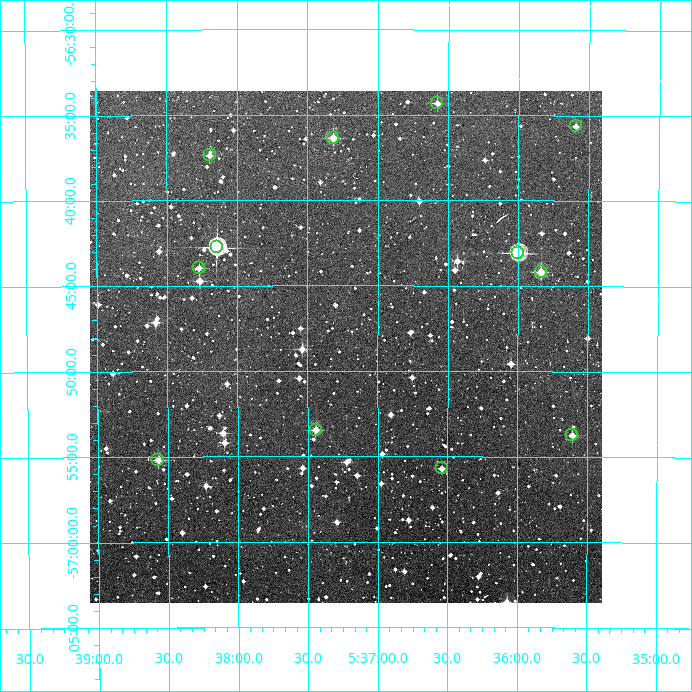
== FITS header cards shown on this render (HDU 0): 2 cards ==
NAXIS1  =                  512
NAXIS2  =                  512

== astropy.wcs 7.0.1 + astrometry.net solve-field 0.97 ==
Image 512 x 512 px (HDU 0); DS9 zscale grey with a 90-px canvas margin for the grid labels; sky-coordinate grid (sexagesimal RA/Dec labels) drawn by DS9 from the SOLVED WCS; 12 Tycho-2 reference stars matched to detected sources circled (green)
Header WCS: RA---TAN/DEC--TAN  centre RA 05:37:14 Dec -56:49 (84.31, -56.81 deg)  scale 3.52 arcsec/px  FOV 30.0' x 30.0'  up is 0 deg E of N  parity normal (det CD < 0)
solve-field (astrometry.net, Tycho-2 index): VERIFIED the header's WCS against the Tycho-2 star catalogue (verified at 2 index scales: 8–12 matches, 0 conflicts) and refined it, rather than solving blind
Solved WCS: RA---TAN-SIP/DEC--TAN-SIP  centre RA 05:37:14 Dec -56:49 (84.31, -56.81 deg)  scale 3.51 arcsec/px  FOV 30.0' x 30.0'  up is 0 deg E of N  parity normal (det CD < 0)
The solver's refit moves the header's centre by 1.4 arcsec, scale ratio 0.9998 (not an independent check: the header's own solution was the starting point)
Tycho-2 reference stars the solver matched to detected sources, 12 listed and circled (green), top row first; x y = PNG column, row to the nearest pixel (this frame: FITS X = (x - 90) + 1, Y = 512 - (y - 91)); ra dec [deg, ICRS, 3 dp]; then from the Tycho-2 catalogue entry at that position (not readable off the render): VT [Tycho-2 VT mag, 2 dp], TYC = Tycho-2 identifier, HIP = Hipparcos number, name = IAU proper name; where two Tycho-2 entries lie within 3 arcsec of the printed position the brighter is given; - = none
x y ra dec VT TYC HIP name
437 103 84.144 -56.572 12.05 8527-1491-1 - -
576 126 83.898 -56.594 12.07 8527-1296-1 - -
333 138 84.329 -56.606 10.78 8527-1452-1 - -
210 155 84.548 -56.623 11.46 8527-1283-1 - -
217 247 84.536 -56.712 9.52 8527-1379-1 - -
518 253 84.000 -56.718 9.69 8527-1277-1 - -
199 268 84.568 -56.733 12.23 8527-1434-1 - -
541 272 83.959 -56.736 11.32 8527-1234-1 - -
316 430 84.360 -56.891 11.70 8527-73-1 - -
572 435 83.902 -56.896 11.77 8527-369-1 - -
158 460 84.642 -56.920 11.19 8527-388-2 - -
442 468 84.135 -56.928 12.34 8527-66-1 - -